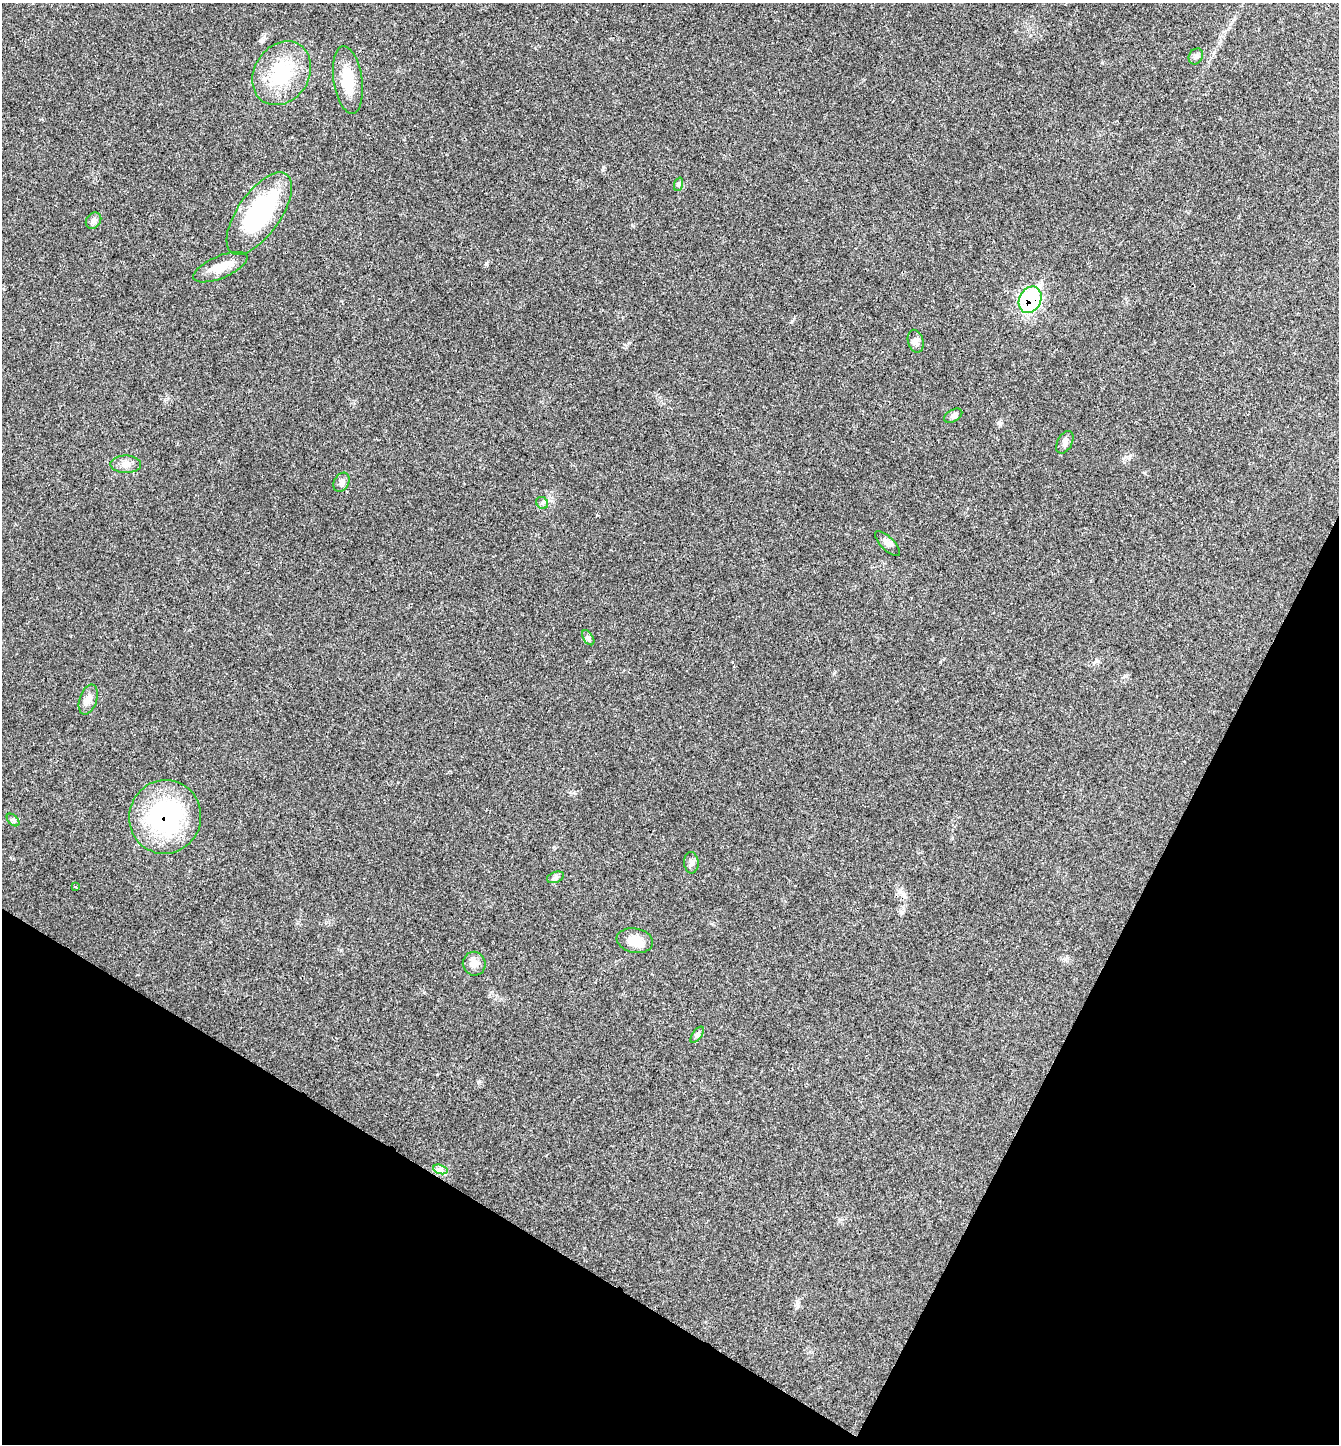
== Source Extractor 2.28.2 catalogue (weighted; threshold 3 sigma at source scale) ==
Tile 15 of 4 x 4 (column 3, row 4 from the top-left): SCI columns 2853-4189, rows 58-1499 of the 5851 x 5844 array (HDU 1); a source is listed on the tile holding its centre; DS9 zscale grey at full resolution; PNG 1341 x 1446 px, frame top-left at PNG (2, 3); each listed source drawn as its Kron ellipse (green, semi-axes under 4 px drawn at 4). Shown black and unused: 24% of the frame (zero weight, under 3 of 4 exposures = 3% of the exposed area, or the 3 px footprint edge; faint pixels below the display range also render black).
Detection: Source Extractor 2.28.2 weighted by HDU 2 'WHT'; one run over the whole footprint, this tile lists its part. Background 0.0232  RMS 0.0039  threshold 0.0175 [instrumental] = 3 sigma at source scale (4.5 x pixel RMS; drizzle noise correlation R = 1.50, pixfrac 1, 0.05/0.05 arcsec/px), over >= 5 px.
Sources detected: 26; all 26 listed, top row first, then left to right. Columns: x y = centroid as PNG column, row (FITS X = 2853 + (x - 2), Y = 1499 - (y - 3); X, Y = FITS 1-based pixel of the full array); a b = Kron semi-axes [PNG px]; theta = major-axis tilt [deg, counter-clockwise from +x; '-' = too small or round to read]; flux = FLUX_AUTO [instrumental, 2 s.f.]
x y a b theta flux
1196 56 8 6 58 1
282 73 34 27 56 22
348 80 34 14 -82 11
679 184 7 4 71 0.67
259 214 48 21 55 46
93 221 9 7 52 1.2
220 267 29 11 23 6.4
1030 300 14 10 63 50
916 341 11 7 -76 1.8
953 416 10 6 30 1.1
1065 442 12 7 62 1.5
126 464 15 8 0 2.7
342 482 10 7 59 1.4
542 503 6 5 - 0.68
887 543 16 6 -44 2
588 638 8 5 -57 0.94
88 699 16 8 72 2.6
165 817 37 36 - 49
13 820 7 4 -45 0.8
691 863 10 7 -87 1.3
555 877 9 5 20 0.94
75 887 3 2 - 0.33
635 941 18 12 -11 5.4
474 964 12 11 - 2.5
697 1035 9 4 54 0.88
440 1169 7 4 -18 1.1
Overlapping masked pixels (flux is a lower limit): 2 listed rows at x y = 1030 300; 165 817
Unlisted compact peaks at least as high as the median listed source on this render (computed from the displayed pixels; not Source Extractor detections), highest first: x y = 1126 676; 603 167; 792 321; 1000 423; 264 36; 797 1304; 478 1082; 341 950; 940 662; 901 912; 632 225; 424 992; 1065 959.